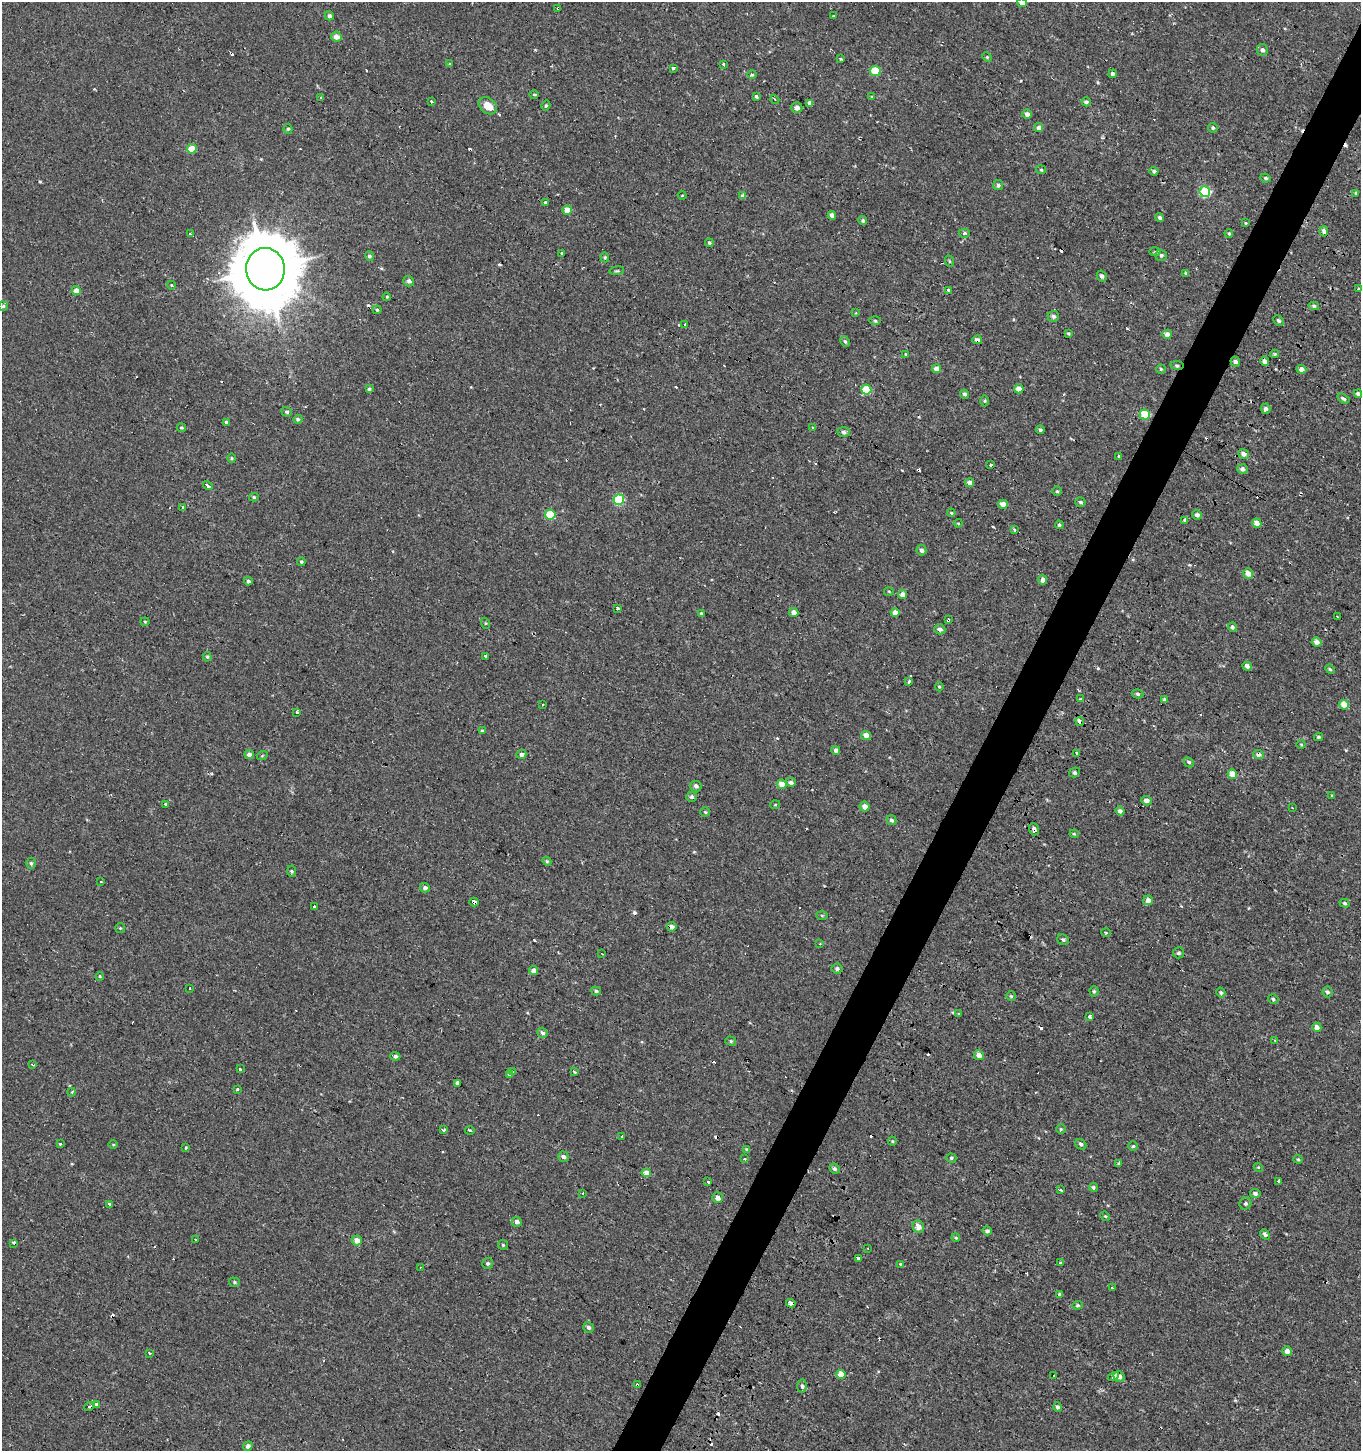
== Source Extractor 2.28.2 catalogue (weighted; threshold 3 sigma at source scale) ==
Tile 10 of 4 x 4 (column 2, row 3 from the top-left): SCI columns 1559-2917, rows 1495-2943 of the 5950 x 5842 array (HDU 1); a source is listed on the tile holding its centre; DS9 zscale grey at full resolution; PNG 1363 x 1453 px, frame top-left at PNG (2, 2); each listed source drawn as its Kron ellipse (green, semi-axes under 4 px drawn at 4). Shown black and unused: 3% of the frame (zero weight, under 2 of 3 exposures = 3% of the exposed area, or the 3 px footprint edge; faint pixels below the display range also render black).
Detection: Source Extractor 2.28.2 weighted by HDU 2 'WHT'; one run over the whole footprint, this tile lists its part. Background -4.14e-04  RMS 0.0023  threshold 0.0104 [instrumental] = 3 sigma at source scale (4.5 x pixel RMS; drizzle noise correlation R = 1.50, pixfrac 1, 0.0396/0.0396 arcsec/px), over >= 5 px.
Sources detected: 336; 50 cosmic-ray / hot-pixel residue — neither listed nor drawn; the other 286 listed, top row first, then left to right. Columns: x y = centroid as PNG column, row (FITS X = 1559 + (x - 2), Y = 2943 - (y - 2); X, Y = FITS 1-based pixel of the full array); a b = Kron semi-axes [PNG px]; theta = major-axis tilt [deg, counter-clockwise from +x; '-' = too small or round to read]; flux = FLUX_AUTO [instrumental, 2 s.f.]
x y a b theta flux
1022 3 5 4 - 1.2
558 8 3 3 - 0.72
329 16 5 4 - 0.56
833 16 3 2 - 0.36
336 37 5 5 - 1.6
1262 50 6 5 - 0.73
987 57 5 4 - 0.27
841 59 3 3 - 1.4
450 64 3 3 - 0.28
723 65 3 3 - 1.5
673 68 3 3 - 1.4
875 71 5 5 - 7.8
1113 74 4 4 - 0.59
752 75 5 3 - 0.28
534 94 5 3 - 0.22
872 96 3 2 - 0.23
321 97 3 3 - 0.27
756 97 3 3 - 1.4
775 100 5 3 - 0.29
431 101 3 3 - 1
1086 102 5 4 - 0.56
810 103 4 4 - 1.2
546 105 5 4 - 0.35
488 106 10 7 -38 2.9
797 108 5 5 - 1.3
1027 114 5 4 - 1
1039 128 5 4 - 0.98
1213 128 5 4 - 0.4
288 129 5 4 - 0.31
192 149 5 4 - 4.1
1041 170 5 4 - 0.3
1154 171 4 4 - 0.51
1265 178 5 3 - 0.34
998 185 5 5 - 0.49
1205 192 5 5 - 16
1356 193 4 4 - 0.27
682 195 4 3 - 0.17
743 196 4 4 - 0.7
545 203 4 3 - 0.43
567 210 5 4 - 2.2
832 215 4 4 - 0.97
1160 217 4 4 - 0.53
863 220 4 4 - 0.46
1246 223 4 3 - 0.21
1324 231 5 4 - 0.77
964 233 5 4 - 0.35
1229 233 4 3 - 0.3
190 234 4 3 - 1.1
709 243 4 4 - 0.36
1155 252 6 4 1 0.3
562 253 3 3 - 2
1161 255 6 5 - 0.56
369 256 4 4 - 0.48
605 257 5 4 - 0.33
949 261 6 3 -71 0.27
265 269 21 19 -86 1700
617 271 7 3 8 0.29
1186 273 4 3 - 0.33
1102 276 5 4 - 0.67
409 281 5 5 - 0.69
171 285 4 3 - 0.16
1358 289 3 3 - 0.94
948 290 3 3 - 1.6
76 291 4 4 - 1.8
387 297 4 3 - 0.24
3 306 5 4 - 0.38
1314 306 5 4 - 0.45
377 310 4 4 - 0.3
856 313 4 3 - 0.22
1053 316 6 5 - 0.58
875 320 5 3 - 0.32
1278 321 5 4 - 0.45
685 325 3 3 - 1.5
1068 334 4 3 - 0.28
1167 334 4 4 - 1.2
977 340 5 3 - 1.6
845 341 5 3 - 0.36
906 354 4 3 - 0.26
1275 354 4 4 - 0.28
1265 361 5 4 - 0.92
1235 362 5 4 - 0.64
1177 365 7 3 -8 0.4
936 369 4 4 - 1.8
1161 369 5 4 - 0.36
1301 369 5 4 - 1
369 389 4 4 - 0.33
1019 389 4 4 - 2.2
866 390 5 5 - 8.7
964 394 4 4 - 0.56
1358 394 4 4 - 0.6
1343 399 7 4 -32 0.48
985 401 5 3 - 0.27
1266 409 5 4 - 0.73
287 412 5 4 - 0.44
1145 414 5 5 - 9.2
298 419 5 4 - 0.44
226 422 4 3 - 1.6
812 427 3 2 - 0.31
181 428 4 4 - 0.32
1040 430 4 4 - 0.5
843 432 6 5 - 0.52
1244 454 5 4 - 0.98
1118 456 3 3 - 0.96
232 458 4 4 - 0.27
991 464 4 3 - 4
1243 469 5 4 - 0.82
970 483 4 4 - 1.3
208 486 5 3 - 2.3
1057 491 5 4 - 0.33
254 497 5 4 - 0.32
619 500 5 5 - 15
1080 502 5 4 - 0.49
1003 504 5 4 - 1.8
183 507 3 3 - 1.5
951 513 4 3 - 0.26
550 514 5 5 - 8.8
1197 515 5 4 - 0.65
1185 520 4 3 - 1.6
958 523 4 4 - 0.24
1257 523 5 4 - 2.1
1059 525 4 4 - 0.38
1014 529 3 3 - 1.6
921 550 5 5 - 0.75
301 562 4 3 - 0.33
1248 574 5 5 - 1.6
1043 580 4 4 - 1.5
248 581 4 4 - 0.48
889 591 5 3 - 0.21
902 594 4 4 - 1.6
617 608 3 3 - 1.5
701 613 3 3 - 0.33
794 613 4 4 - 1.7
895 613 4 4 - 2
1337 616 3 2 - 0.18
948 620 3 3 - 0.71
145 622 4 4 - 0.26
485 623 5 3 - 0.23
1232 627 4 4 - 0.56
940 629 6 5 - 0.87
1317 642 5 4 - 1.2
485 656 3 3 - 0.95
207 657 5 4 - 0.26
1247 666 5 4 - 0.95
1330 669 5 4 - 0.32
909 682 4 3 - 1.7
939 687 4 4 - 0.28
1138 694 6 4 -16 0.41
1080 699 4 2 - 0.17
1164 700 4 3 - 0.38
543 704 3 2 - 0.25
1344 705 5 4 - 2.8
297 712 3 3 - 0.58
1080 721 5 3 - 3.5
482 731 4 3 - 0.41
866 735 5 4 - 1.8
1318 737 4 3 - 0.3
1301 745 4 3 - 0.19
836 750 4 4 - 0.82
249 754 5 4 - 0.91
521 754 5 4 - 0.81
1076 754 4 3 - 0.8
1258 754 5 4 - 0.85
262 756 5 3 - 0.21
1189 762 6 4 -44 0.46
1074 773 5 4 - 0.54
1232 774 5 4 - 2.5
791 782 5 4 - 0.63
782 784 5 5 - 2.7
696 786 6 5 - 0.66
1332 796 3 3 - 0.23
692 797 5 5 - 0.56
1147 801 5 4 - 1.1
165 805 3 3 - 2.8
775 805 5 3 - 0.17
865 806 5 5 - 1.5
1292 808 3 2 - 0.26
1120 811 4 4 - 0.6
705 812 5 5 - 0.3
891 820 5 4 - 0.55
1034 829 6 5 - 0.72
1074 834 4 4 - 0.25
547 861 4 4 - 0.29
31 863 5 4 - 0.39
292 871 5 3 - 0.33
101 882 3 3 - 0.42
425 888 5 4 - 0.76
1148 900 5 5 - 1.2
474 902 4 3 - 5.2
1345 903 5 4 - 0.45
315 907 3 3 - 2.1
822 915 6 4 -2 0.25
672 927 5 5 - 0.99
120 928 5 5 - 0.28
1106 933 5 3 - 0.19
1063 940 6 5 - 0.43
820 943 3 3 - 0.22
1178 953 5 5 - 0.48
602 954 3 2 - 0.17
837 969 5 5 - 0.64
533 971 4 4 - 1.6
100 976 4 3 - 0.24
190 989 3 3 - 0.79
596 991 5 4 - 0.44
1094 991 5 4 - 0.31
1327 992 6 5 - 0.54
1221 993 5 4 - 0.38
1011 996 5 4 - 0.33
1273 999 5 4 - 0.4
959 1014 3 3 - 1.5
1090 1017 4 3 - 5.6
1317 1027 5 4 - 1.6
542 1033 5 4 - 0.7
1275 1040 3 3 - 0.26
731 1041 5 4 - 0.39
979 1055 5 4 - 1.5
395 1056 5 4 - 0.67
33 1065 3 2 - 0.24
240 1069 3 3 - 1
513 1072 4 3 - 1.6
574 1072 4 2 - 0.71
510 1075 4 4 - 0.58
457 1083 3 3 - 6.1
237 1089 3 2 - 0.52
72 1092 4 3 - 0.22
1061 1129 5 4 - 0.34
443 1130 3 3 - 0.43
470 1130 4 2 - 0.25
622 1137 3 3 - 1.3
892 1141 4 4 - 0.23
60 1144 3 3 - 1
1081 1144 6 4 -42 0.45
113 1145 4 3 - 0.19
1133 1146 5 4 - 0.36
186 1147 4 3 - 0.23
747 1150 4 3 - 0.51
564 1157 5 5 - 0.74
951 1158 5 4 - 0.34
745 1159 3 3 - 0.32
1298 1159 4 4 - 0.28
1119 1163 4 3 - 1.4
1258 1167 5 3 - 0.21
834 1169 5 4 - 0.53
646 1173 4 4 - 2
1279 1181 3 3 - 2.7
708 1182 3 3 - 1.4
1093 1187 4 4 - 0.41
1060 1190 3 3 - 1.9
583 1193 3 2 - 0.17
1255 1194 5 4 - 0.62
717 1198 5 5 - 1.3
110 1204 4 3 - 7.6
1245 1204 6 5 - 0.59
1105 1216 5 4 - 0.25
517 1222 5 5 - 0.82
918 1227 6 5 - 1.8
987 1231 5 4 - 0.55
1265 1234 5 4 - 0.57
956 1238 4 3 - 0.23
196 1239 3 2 - 0.33
357 1240 5 5 - 1.6
14 1244 3 3 - 13
503 1245 5 4 - 0.3
868 1248 3 2 - 0.17
858 1258 4 3 - 0.93
488 1263 5 5 - 0.44
1060 1263 3 2 - 0.18
900 1264 3 3 - 0.37
420 1267 3 2 - 0.19
234 1282 5 4 - 0.34
1112 1288 3 3 - 1.3
1059 1295 4 4 - 1
791 1303 4 3 - 1.4
1077 1305 5 4 - 0.37
588 1327 5 5 - 0.62
1287 1351 5 4 - 1.5
149 1353 3 2 - 0.55
841 1374 5 4 - 3.1
1053 1376 3 3 - 1.7
1113 1377 6 4 33 0.57
1119 1377 6 5 - 1
637 1385 3 3 - 1.1
802 1386 6 5 - 0.54
96 1404 3 3 - 2.2
90 1406 5 3 - 0.32
1057 1407 4 4 - 0.51
248 1446 5 4 - 0.81
Overlapping masked pixels (flux is a lower limit): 13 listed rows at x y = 558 8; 1205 192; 567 210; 265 269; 977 340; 1177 365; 948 620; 1080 721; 1258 754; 1034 829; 474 902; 791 1303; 637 1385
Isophote crosses this tile's border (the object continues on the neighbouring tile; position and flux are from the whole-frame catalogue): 1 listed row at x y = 1022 3